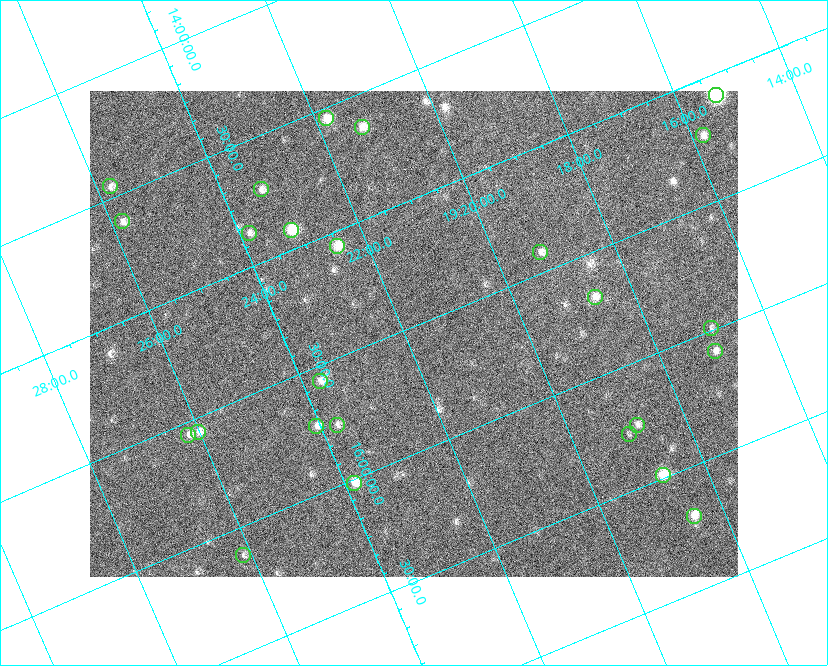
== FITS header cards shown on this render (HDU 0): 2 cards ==
NAXIS1  =                  648 / length of data axis 1
NAXIS2  =                  486 / length of data axis 2

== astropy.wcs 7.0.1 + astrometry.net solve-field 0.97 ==
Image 648 x 486 px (HDU 0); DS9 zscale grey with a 90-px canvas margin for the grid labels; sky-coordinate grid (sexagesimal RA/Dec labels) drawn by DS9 from the SOLVED WCS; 25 Tycho-2 reference stars matched to detected sources circled (green)
Header WCS: none
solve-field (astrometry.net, Tycho-2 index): SOLVED blind (the file carries no WCS)
Solved WCS: RA---TAN-SIP/DEC--TAN-SIP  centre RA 19:21:51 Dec +15:32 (290.46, +15.53 deg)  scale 15.3 arcsec/px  FOV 165.0' x 123.7'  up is -157 deg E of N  parity flipped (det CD > 0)
(file carries no celestial WCS; the grid is the blind solution)
Tycho-2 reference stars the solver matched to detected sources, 25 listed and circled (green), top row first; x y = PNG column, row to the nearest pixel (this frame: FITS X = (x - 90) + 1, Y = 486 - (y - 91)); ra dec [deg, ICRS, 3 dp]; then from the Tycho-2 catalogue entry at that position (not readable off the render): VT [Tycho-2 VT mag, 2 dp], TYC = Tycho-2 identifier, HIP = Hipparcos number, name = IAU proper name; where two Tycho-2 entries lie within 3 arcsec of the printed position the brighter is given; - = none
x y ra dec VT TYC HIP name
716 95 288.834 +15.084 5.69 1599-3869-1 94624 -
326 118 290.452 +14.543 7.44 1054-679-1 - -
362 127 290.323 +14.634 7.66 1054-951-1 95132 -
703 135 288.951 +15.222 8.24 1599-3918-1 94665 -
110 186 291.441 +14.452 8.37 1067-789-1 - -
261 189 290.838 +14.713 8.21 1054-205-1 95303 -
122 221 291.451 +14.609 8.24 1067-445-1 95522 -
291 230 290.784 +14.921 6.67 1054-223-1 95287 -
249 233 290.960 +14.864 8.44 1054-411-1 - -
337 246 290.625 +15.059 7.77 1600-2349-1 - -
540 252 289.809 +15.416 8.37 1599-3313-1 94944 -
595 297 289.664 +15.681 7.94 1599-1947-1 94894 -
711 328 289.242 +15.992 8.86 1599-2780-1 - -
715 351 289.265 +16.088 8.20 1599-2332-1 - -
320 381 290.922 +15.560 8.69 1600-1874-1 - -
337 425 290.929 +15.760 8.70 1600-822-1 95334 -
637 425 289.708 +16.250 8.60 1599-1761-1 - -
316 426 291.017 +15.730 8.16 1600-168-1 - -
198 432 291.504 +15.557 8.17 1600-1630-1 95542 -
629 434 289.759 +16.274 9.33 1599-1589-1 - -
188 435 291.551 +15.552 8.28 1600-1749-1 95559 -
663 475 289.688 +16.488 7.07 1599-570-1 94905 -
354 483 290.960 +16.014 7.62 1600-1088-1 95346 -
694 516 289.631 +16.698 7.50 1599-66-1 94884 -
243 555 291.536 +16.114 8.78 1600-1331-1 - -